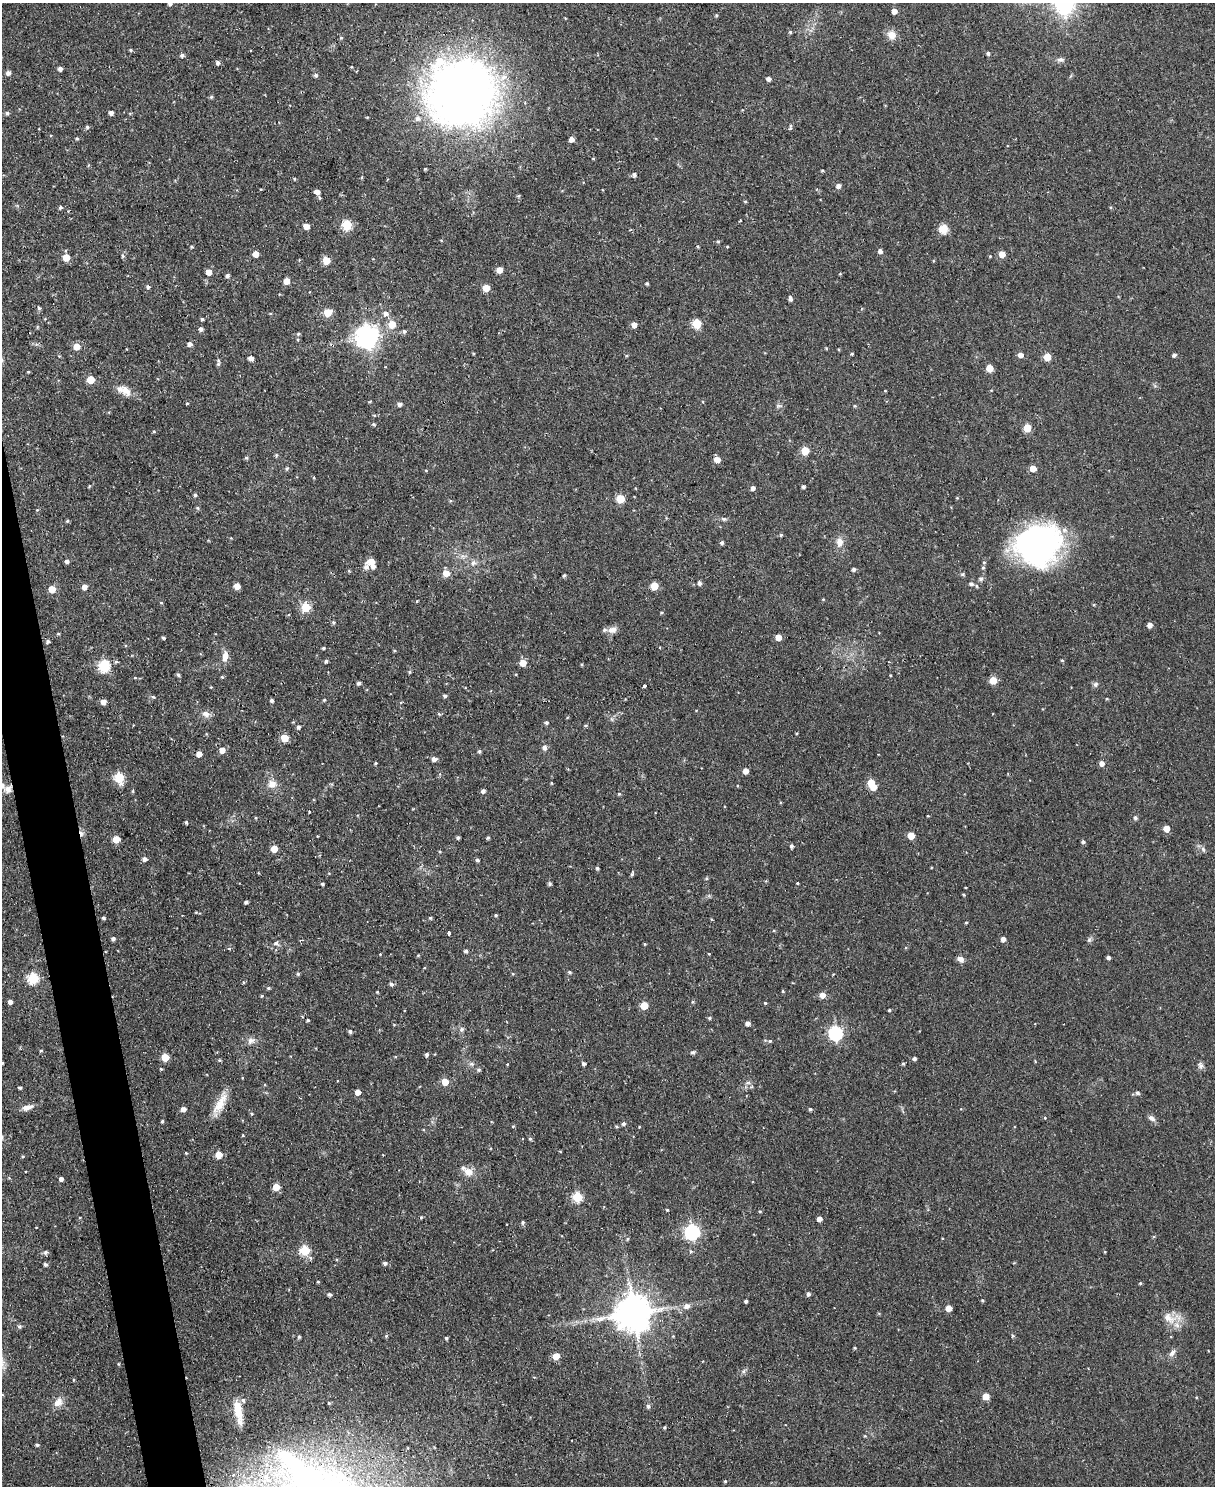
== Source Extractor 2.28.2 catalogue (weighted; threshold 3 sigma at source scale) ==
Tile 7 of 4 x 3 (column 3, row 2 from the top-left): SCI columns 2430-3642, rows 1621-3104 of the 4855 x 4839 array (HDU 1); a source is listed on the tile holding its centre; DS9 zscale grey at full resolution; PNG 1217 x 1488 px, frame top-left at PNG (2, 3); no overlay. Shown black and unused: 3% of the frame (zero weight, under 2 of 3 exposures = <1% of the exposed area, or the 3 px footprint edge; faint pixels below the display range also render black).
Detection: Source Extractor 2.28.2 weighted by HDU 2 'WHT'; one run over the whole footprint, this tile lists its part. Background 0.0935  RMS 0.0096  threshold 0.0434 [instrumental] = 3 sigma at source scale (4.5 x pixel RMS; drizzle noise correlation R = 1.50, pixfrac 1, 0.05/0.05 arcsec/px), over >= 5 px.
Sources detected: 340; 1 inside a brighter object's white glare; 4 cosmic-ray / hot-pixel residue — not listed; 8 inside a brighter listed object's ellipse — not listed separately; the other 327 listed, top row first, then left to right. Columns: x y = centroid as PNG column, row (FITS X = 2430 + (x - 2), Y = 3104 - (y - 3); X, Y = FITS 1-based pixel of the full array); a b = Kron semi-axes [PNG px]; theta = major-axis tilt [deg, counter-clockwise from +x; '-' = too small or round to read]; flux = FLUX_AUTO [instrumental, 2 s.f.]
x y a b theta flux
170 3 6 5 - 3.1
894 11 4 4 - 6.6
716 15 4 4 - 1.1
790 32 4 4 - 1.3
891 35 11 9 -26 9
341 38 5 4 - 1.2
131 50 4 4 - 1.2
988 53 5 4 - 2.1
182 55 5 4 - 2.4
1061 60 11 6 1 3.2
218 62 5 5 - 2.5
60 69 5 4 - 3.5
8 73 5 4 - 3.9
316 75 5 5 - 2.1
768 79 4 4 - 3.6
462 92 76 73 31 630
211 97 5 4 - 1.5
7 113 5 5 - 1.9
111 113 4 4 - 4.2
87 127 5 4 - 1.6
791 127 9 3 90 1.6
77 138 4 4 - 1.4
571 139 4 4 - 5.7
425 169 3 3 - 0.92
822 170 3 3 - 1
634 175 5 5 - 2.6
294 179 4 3 - 0.73
838 186 5 5 - 4.1
261 189 4 3 - 0.75
317 192 4 4 - 5.2
319 198 5 4 - 1.5
745 201 5 3 - 0.99
60 207 5 4 - 1.5
740 221 3 2 - 0.91
347 225 5 5 - 53
306 226 5 4 - 8.9
943 229 11 11 - 9.3
718 241 5 4 - 1.1
192 247 4 3 - 1.1
698 247 4 3 - 0.86
727 247 3 3 - 0.81
880 251 4 4 - 3.5
255 254 5 5 - 11
1002 254 5 5 - 12
122 256 6 4 -90 1.4
990 256 4 3 - 0.81
66 257 5 5 - 18
326 260 5 5 - 20
499 270 5 5 - 10
209 272 5 5 - 7.4
227 275 4 4 - 2.5
287 281 5 5 - 9
647 284 4 3 - 1.4
148 287 5 4 - 2.1
486 288 5 5 - 18
790 299 5 4 - 3.4
39 308 5 4 - 1.6
328 313 5 5 - 24
386 313 7 6 - 4.4
202 319 4 3 - 1.4
392 324 6 5 - 20
697 324 5 5 - 43
634 325 5 5 - 6.1
37 327 4 4 - 1
201 329 5 5 - 2.8
404 331 6 4 -69 1.6
298 334 5 4 - 1.5
367 337 8 7 - 780
298 339 4 3 - 0.91
189 344 5 5 - 4.2
77 346 5 5 - 14
852 354 4 3 - 1
1020 355 5 5 - 5.3
1174 355 4 4 - 2.5
59 356 4 4 - 0.77
1047 357 5 5 - 21
251 358 6 5 - 4.2
219 361 8 5 -84 2.4
989 368 5 5 - 16
28 372 4 3 - 0.92
91 380 5 5 - 25
126 390 18 10 -58 8.8
187 403 4 3 - 0.74
399 404 5 5 - 3.4
779 406 9 3 -5 1.7
855 406 4 4 - 1
374 424 5 4 - 1.4
1027 428 5 5 - 26
154 431 4 3 - 0.99
805 451 5 5 - 28
246 458 5 4 - 1.4
717 460 5 5 - 11
287 468 5 5 - 1.6
1033 469 5 4 - 13
314 477 4 3 - 0.81
89 486 5 3 - 0.86
803 486 4 4 - 2.2
753 488 4 4 - 3.9
195 495 5 4 - 1.7
620 499 5 5 - 28
450 501 5 3 - 0.97
197 508 5 4 - 1.5
37 510 4 4 - 0.83
724 519 8 5 -25 1.9
67 521 4 4 - 1.4
781 535 4 4 - 1.3
231 538 4 3 - 0.73
840 542 11 9 -87 7.8
722 543 5 4 - 2.2
1039 545 45 40 25 250
67 561 4 4 - 2.8
371 562 9 6 47 16
984 562 5 4 - 1.3
473 563 8 7 - 3.9
983 567 5 4 - 1.4
854 569 4 4 - 2.2
349 571 5 4 - 0.99
446 573 6 5 - 11
564 576 4 3 - 1.6
981 579 6 6 - 2.2
699 583 5 5 - 2.7
971 584 7 5 -27 2.8
237 586 5 5 - 12
654 586 5 5 - 25
84 587 5 4 - 6.6
52 589 5 5 - 16
823 599 5 3 - 0.79
417 601 4 3 - 0.83
305 607 5 5 - 41
333 622 5 4 - 1.5
1150 625 5 4 - 5.3
612 630 12 8 19 6.4
58 633 5 3 - 0.96
778 637 5 4 - 9.3
163 638 4 3 - 1.4
48 641 5 4 - 2.3
323 648 3 3 - 1.3
394 651 5 3 - 0.89
225 656 12 7 82 7.7
1062 660 5 4 - 1
326 661 4 4 - 1.9
117 662 5 4 - 1.6
523 663 6 5 - 11
104 666 6 6 - 87
409 672 5 4 - 1.2
178 675 5 4 - 1.6
890 675 3 2 - 0.81
222 677 4 4 - 1.1
993 680 5 5 - 18
358 683 4 4 - 2.2
1096 684 7 6 - 2.6
644 686 3 3 - 5.9
445 696 5 4 - 1.9
153 697 5 4 - 1.4
272 700 4 4 - 2.1
324 700 4 3 - 0.98
103 702 4 4 - 6.8
401 702 5 3 - 0.84
206 714 10 8 -20 5
546 723 5 4 - 1.7
586 725 6 3 1 1.2
298 727 5 4 - 2.4
285 738 5 5 - 21
544 748 7 6 - 3.3
222 750 5 5 - 9.2
479 751 4 4 - 1.8
199 754 4 4 - 7.6
434 759 6 5 - 4.3
375 763 4 3 - 0.94
1101 763 5 4 - 5.5
746 771 5 4 - 7.1
119 777 6 5 - 50
552 783 5 3 - 0.84
871 783 5 5 - 20
272 784 11 10 - 8.2
8 789 12 9 15 5.6
133 791 5 3 - 0.98
483 791 5 4 - 3.3
619 794 4 4 - 1.2
309 812 3 2 - 1.6
928 816 3 2 - 0.84
256 818 4 3 - 0.83
1135 818 6 5 - 2
186 822 4 3 - 1.7
1166 829 5 5 - 12
911 836 5 5 - 17
458 837 4 4 - 1.9
488 838 4 3 - 1.5
116 839 5 5 - 20
1083 842 5 4 - 1.9
791 846 4 4 - 2.4
274 849 5 5 - 17
1203 849 8 4 -46 2.4
440 852 4 3 - 0.95
145 859 5 4 - 3.8
477 860 5 4 - 1.8
597 868 4 4 - 1.7
632 874 6 4 79 1.5
706 879 5 3 - 1.1
797 883 3 3 - 3.2
322 884 4 3 - 1.4
550 884 4 4 - 2.2
965 887 3 3 - 1.3
246 902 4 4 - 2.6
496 915 4 4 - 1.3
103 918 3 3 - 1.7
430 918 4 3 - 1.3
966 922 4 3 - 0.92
774 930 5 3 - 0.98
449 933 3 3 - 3.4
113 938 4 4 - 2.8
1003 939 5 5 - 4.7
301 940 5 3 - 1
1089 940 6 5 - 1.8
276 943 5 5 - 3.4
645 944 4 3 - 0.89
229 948 4 3 - 3.4
466 951 4 4 - 2.2
709 954 4 2 - 0.63
418 955 5 3 - 0.96
1108 957 4 3 - 2.4
960 959 8 6 -28 4.9
569 972 5 4 - 1.5
298 974 4 4 - 1.4
513 974 5 3 - 0.92
33 978 6 6 - 69
243 982 4 3 - 0.91
391 984 7 5 -40 2
268 988 5 4 - 1.4
783 991 4 3 - 1
377 992 3 3 - 0.89
822 995 5 5 - 7.2
261 996 5 3 - 0.86
10 1002 4 4 - 4.4
765 1003 3 3 - 1.1
644 1006 5 5 - 22
889 1010 3 3 - 1.2
709 1018 5 4 - 1.4
748 1023 4 4 - 4.4
462 1029 7 6 - 2.6
350 1032 5 4 - 2
835 1033 6 6 - 170
251 1040 10 7 21 4.6
770 1041 5 4 - 1.3
41 1050 4 3 - 1.2
693 1052 7 5 15 1.7
427 1055 5 4 - 2.1
165 1058 6 6 - 15
914 1058 4 4 - 2.4
220 1060 5 4 - 1.1
2 1063 3 3 - 0.98
583 1063 4 4 - 2.4
471 1064 7 5 -19 2.5
903 1064 4 3 - 1.4
1201 1066 10 6 -65 3
161 1069 4 4 - 0.9
479 1070 5 5 - 1.8
445 1082 5 5 - 18
752 1086 5 3 - 1.2
20 1088 4 3 - 1.6
358 1092 4 4 - 8.9
1137 1093 6 6 - 2.1
220 1103 30 10 62 17
27 1107 13 6 17 6.9
183 1109 4 4 - 5.6
810 1109 4 4 - 1.6
252 1114 5 4 - 1.3
1045 1118 4 3 - 0.83
1152 1118 10 7 -33 3.8
162 1121 4 4 - 1.2
623 1124 5 5 - 2.2
513 1126 4 4 - 0.99
616 1126 4 4 - 1.2
243 1135 4 3 - 0.77
530 1139 5 4 - 1.4
186 1153 3 3 - 0.95
219 1155 5 5 - 19
23 1156 5 3 - 0.91
468 1172 13 10 -29 9
61 1179 4 4 - 3.5
276 1187 5 5 - 17
577 1197 5 5 - 62
667 1210 4 4 - 0.9
760 1211 4 3 - 1
421 1217 4 4 - 1.1
819 1219 4 4 - 6
523 1223 5 4 - 1.8
692 1232 6 6 - 230
627 1239 5 4 - 1.2
305 1250 5 5 - 54
691 1251 5 4 - 1.4
45 1252 5 5 - 2.4
385 1263 5 4 - 2.7
45 1264 5 4 - 2
318 1282 4 3 - 1
1140 1283 4 3 - 1.1
329 1294 4 4 - 2.4
808 1294 4 4 - 2.6
982 1300 4 3 - 1
746 1301 3 3 - 2
687 1306 7 6 - 5
948 1308 5 4 - 11
633 1313 11 10 - 2600
1169 1318 20 12 -43 13
19 1326 6 4 -1 1.6
386 1336 5 4 - 1.3
673 1336 3 3 - 0.74
1013 1336 5 4 - 1.3
299 1337 4 3 - 1.4
446 1338 4 3 - 1.6
855 1348 4 3 - 1.1
1172 1353 11 6 47 4.2
556 1356 5 5 - 17
118 1364 4 3 - 0.84
744 1371 7 4 71 1.9
534 1377 4 3 - 0.73
74 1380 5 3 - 0.94
986 1396 5 5 - 16
58 1402 13 9 43 8.3
329 1403 4 3 - 1.1
648 1406 6 5 - 2.3
238 1411 31 8 -79 18
664 1427 4 3 - 1.2
865 1436 4 3 - 0.9
37 1445 4 4 - 1.8
296 1465 74 25 -43 95
725 1481 4 4 - 1.1
Overlapping masked pixels (flux is a lower limit): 2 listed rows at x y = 462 92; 8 789
Isophote crosses this tile's border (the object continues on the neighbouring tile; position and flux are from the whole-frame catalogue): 3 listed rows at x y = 170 3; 2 1063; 296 1465